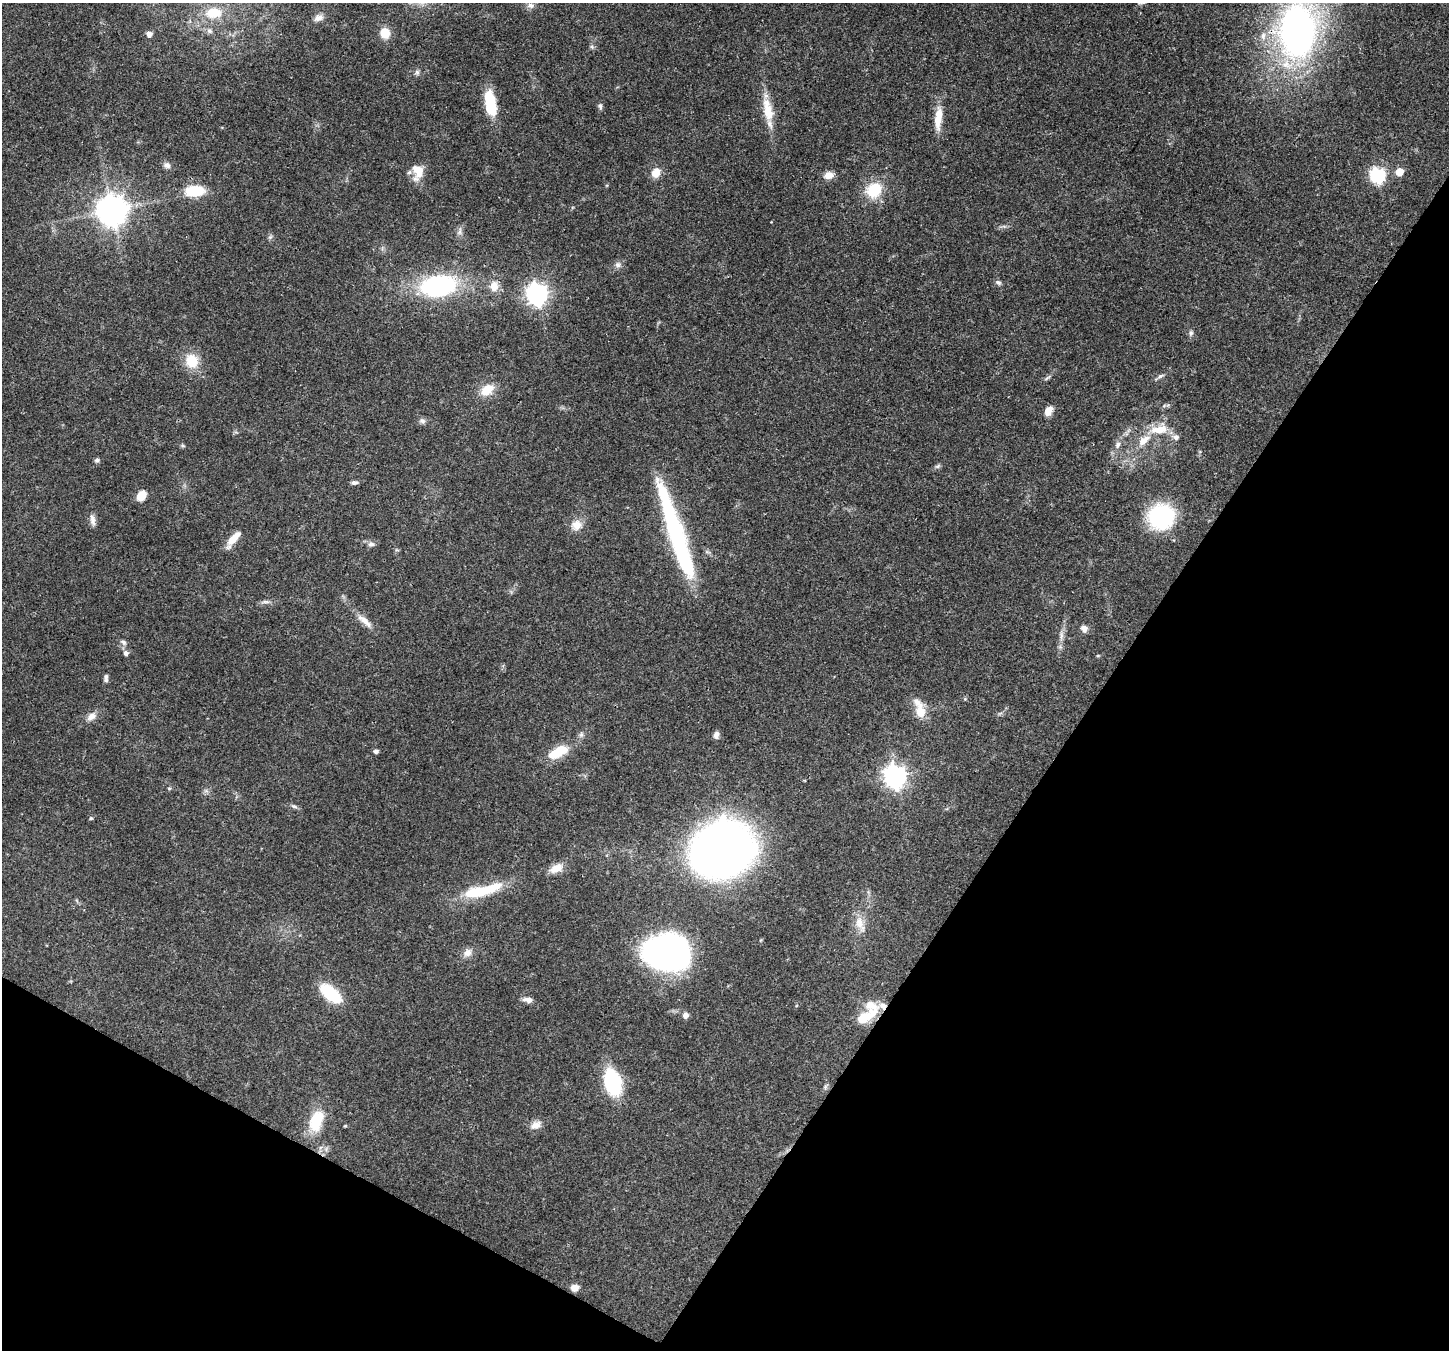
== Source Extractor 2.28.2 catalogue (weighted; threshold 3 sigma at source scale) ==
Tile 15 of 4 x 4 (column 3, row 4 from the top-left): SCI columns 2973-4419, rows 360-1707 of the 5938 x 6042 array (HDU 1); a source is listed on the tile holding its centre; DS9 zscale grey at full resolution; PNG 1451 x 1352 px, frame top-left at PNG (2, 3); no overlay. Shown black and unused: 30% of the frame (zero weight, under 3 of 4 exposures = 8% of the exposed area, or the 3 px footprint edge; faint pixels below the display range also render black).
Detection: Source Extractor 2.28.2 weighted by HDU 2 'WHT'; one run over the whole footprint, this tile lists its part. Background 0.103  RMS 0.004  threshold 0.0181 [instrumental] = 3 sigma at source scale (4.5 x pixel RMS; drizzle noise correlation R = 1.50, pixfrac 1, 0.0396/0.0396 arcsec/px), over >= 5 px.
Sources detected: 85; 2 inside a brighter object's white glare — not listed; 2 inside a brighter listed object's ellipse — not listed separately; the other 81 listed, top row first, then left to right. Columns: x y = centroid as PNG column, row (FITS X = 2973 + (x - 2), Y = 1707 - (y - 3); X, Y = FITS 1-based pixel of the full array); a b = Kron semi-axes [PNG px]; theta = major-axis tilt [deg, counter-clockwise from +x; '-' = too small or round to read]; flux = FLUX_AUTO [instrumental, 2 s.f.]
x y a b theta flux
531 5 9 8 - 1.7
213 13 22 13 6 10
318 18 13 8 23 2.4
209 31 9 6 -27 1.2
1297 31 47 33 -89 160
385 33 13 11 -79 5.2
149 34 6 5 - 2.3
417 72 8 6 -75 0.99
490 103 28 11 -80 15
600 106 8 5 -79 0.92
768 110 34 12 -80 9.3
938 118 32 9 85 6.9
167 165 10 8 -24 1.6
418 172 21 14 89 6.4
1399 172 6 5 - 6.6
656 173 11 9 57 4.5
829 175 11 8 12 3.1
1377 175 7 7 - 77
874 190 16 14 35 13
195 191 21 11 4 13
112 210 9 9 - 610
460 231 12 4 81 1.3
270 237 6 5 - 0.72
618 265 8 8 - 1.5
998 282 8 6 -26 1
438 286 31 19 10 61
494 286 14 11 -89 4.3
537 294 8 8 - 230
1191 333 8 5 75 0.96
192 361 15 14 - 9.6
1160 376 9 5 25 1
1047 378 11 4 36 0.85
487 390 18 13 31 6.4
1048 411 11 8 61 3.6
422 421 8 6 12 1.2
1159 429 25 11 7 7.9
1176 437 8 7 - 1.5
1143 441 14 8 40 5
1118 445 9 6 58 1.6
183 446 6 4 -18 0.54
97 460 6 6 - 0.95
938 466 9 5 27 0.85
354 483 9 5 5 1.1
141 496 9 7 56 6.9
1161 516 22 21 - 40
93 520 16 7 -79 2
576 525 15 12 49 4.4
677 538 112 15 -73 66
233 539 20 7 51 5.8
371 544 10 6 0 1.4
265 602 12 4 0 1.2
365 621 26 8 -41 4.2
1084 629 9 7 -57 2.1
1061 635 13 4 87 1.8
123 642 9 5 -38 1.1
126 653 6 6 - 1.2
106 678 12 5 90 1.1
920 709 25 10 -73 7.4
91 716 13 9 34 2.7
716 735 9 6 79 1.6
376 751 6 5 - 0.98
557 752 25 11 29 11
895 776 9 8 - 240
169 788 6 3 18 0.47
294 806 9 5 -20 0.99
91 818 5 4 - 0.49
722 849 40 32 26 530
556 868 18 10 26 4.4
482 890 50 12 14 19
860 924 24 11 -68 5.2
467 953 12 9 37 2.7
671 954 31 23 -60 140
331 994 24 12 -39 19
527 1000 14 7 -9 2
685 1015 7 7 - 1.6
864 1017 29 11 30 11
613 1082 23 14 -74 32
825 1087 7 4 72 0.73
316 1121 25 14 71 14
536 1125 16 9 29 3
574 1288 8 7 - 3.1
Overlapping masked pixels (flux is a lower limit): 3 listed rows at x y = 1297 31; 864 1017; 316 1121
Isophote crosses this tile's border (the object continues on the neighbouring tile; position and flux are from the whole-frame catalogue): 1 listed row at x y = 1297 31